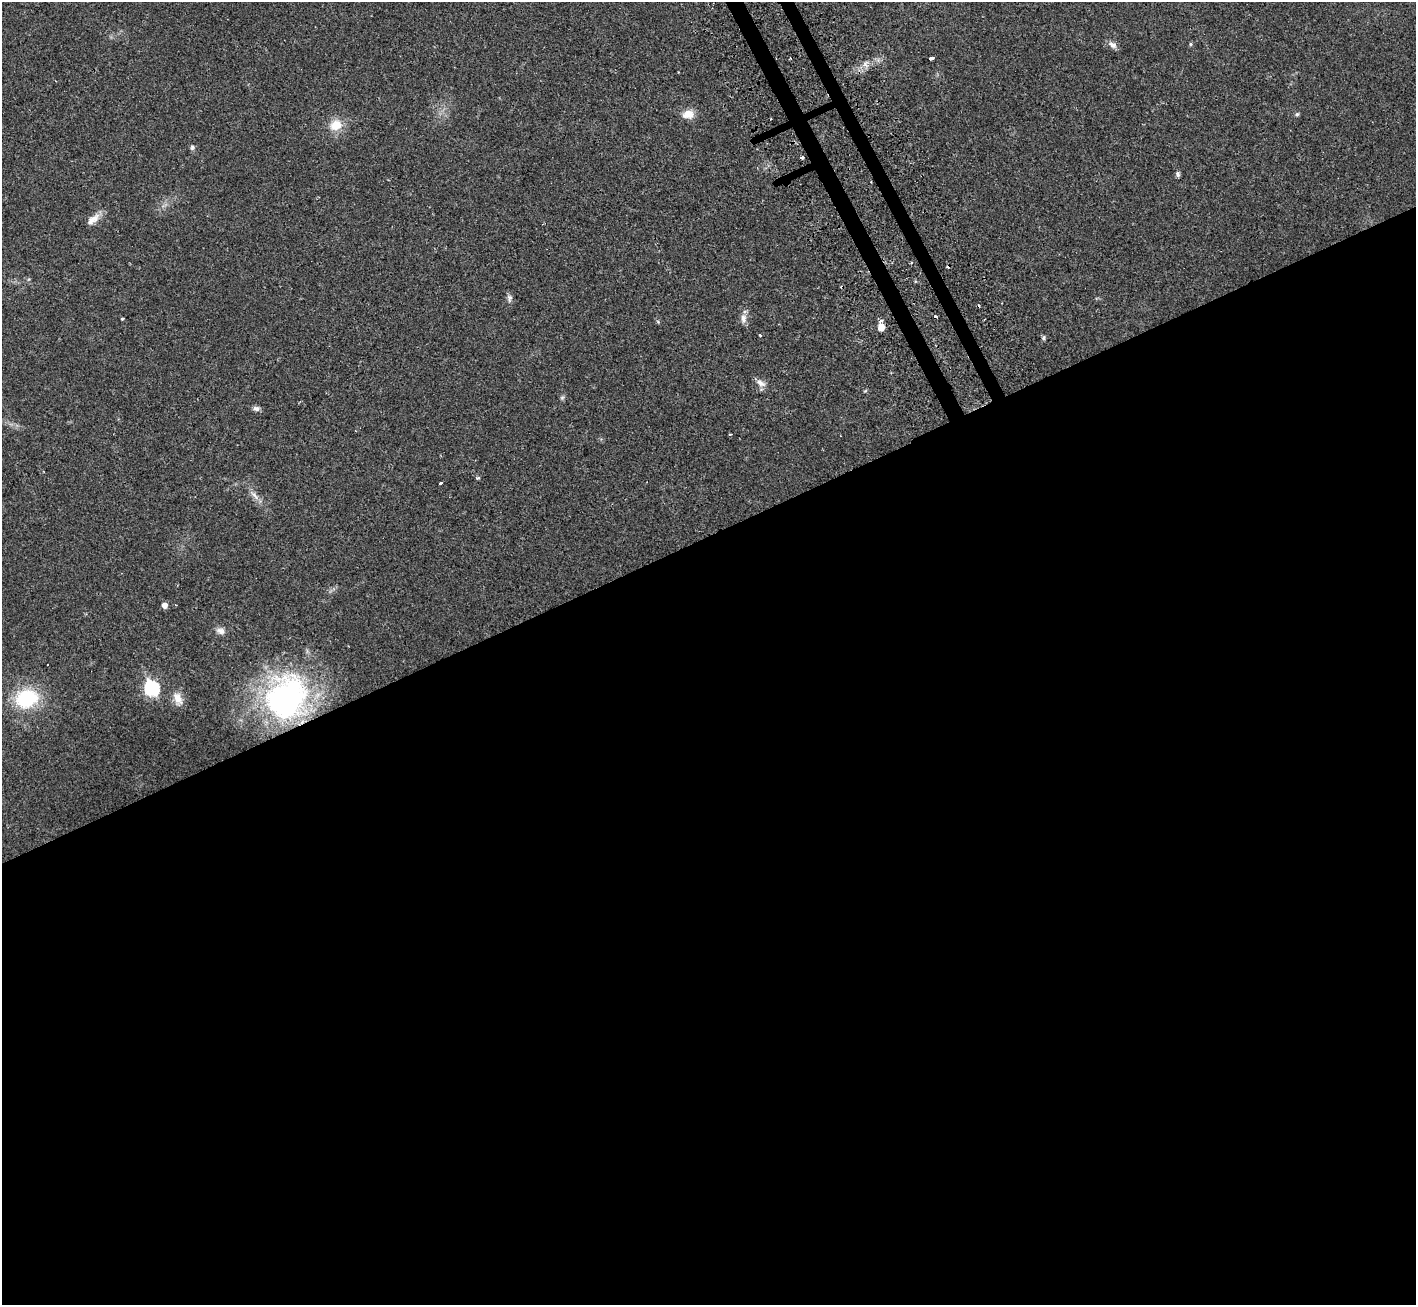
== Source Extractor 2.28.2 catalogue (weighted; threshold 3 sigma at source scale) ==
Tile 15 of 4 x 4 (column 3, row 4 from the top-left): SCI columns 2922-4335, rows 211-1513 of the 5813 x 5816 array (HDU 1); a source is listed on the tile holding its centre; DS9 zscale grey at full resolution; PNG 1418 x 1307 px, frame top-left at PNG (2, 2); no overlay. Shown black and unused: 60% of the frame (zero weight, under 2 of 3 exposures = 4% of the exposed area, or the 3 px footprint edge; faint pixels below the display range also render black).
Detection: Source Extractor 2.28.2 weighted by HDU 2 'WHT'; one run over the whole footprint, this tile lists its part. Background 0.0274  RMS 0.0043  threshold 0.0194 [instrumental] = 3 sigma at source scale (4.5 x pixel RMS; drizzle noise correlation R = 1.50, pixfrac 1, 0.05/0.05 arcsec/px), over >= 5 px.
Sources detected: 34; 3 cosmic-ray / hot-pixel residue — not listed; the other 31 listed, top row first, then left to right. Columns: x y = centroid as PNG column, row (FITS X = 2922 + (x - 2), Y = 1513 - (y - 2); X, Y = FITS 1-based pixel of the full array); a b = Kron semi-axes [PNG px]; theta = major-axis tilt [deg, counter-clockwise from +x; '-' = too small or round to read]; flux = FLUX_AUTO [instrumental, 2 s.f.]
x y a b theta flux
1190 44 4 4 - 0.52
1113 45 11 7 -28 2
931 58 4 3 - 4.2
688 114 15 10 11 4.2
1297 114 6 5 - 0.68
336 125 14 11 29 6.9
192 147 7 5 74 0.8
802 157 3 3 - 2.1
1178 174 7 5 -77 0.93
93 219 19 8 39 3.5
911 262 3 3 - 0.63
842 287 4 3 - 1.3
509 298 11 7 -87 1.3
743 318 12 8 -80 2.3
122 319 3 2 - 0.6
881 321 6 4 22 1.1
881 327 5 5 - 5.3
760 335 3 3 - 0.87
1043 338 7 4 84 0.71
760 383 12 8 -30 2.2
562 397 7 4 1 0.61
256 408 8 6 -12 1.3
478 478 5 4 - 0.68
440 483 4 3 - 1.6
255 496 14 6 -48 2.2
164 605 5 5 - 2.3
220 631 12 8 -20 1.9
152 688 8 7 - 57
286 697 56 48 60 93
27 698 27 21 15 23
178 698 17 9 -58 3.9
Overlapping masked pixels (flux is a lower limit): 1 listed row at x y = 842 287